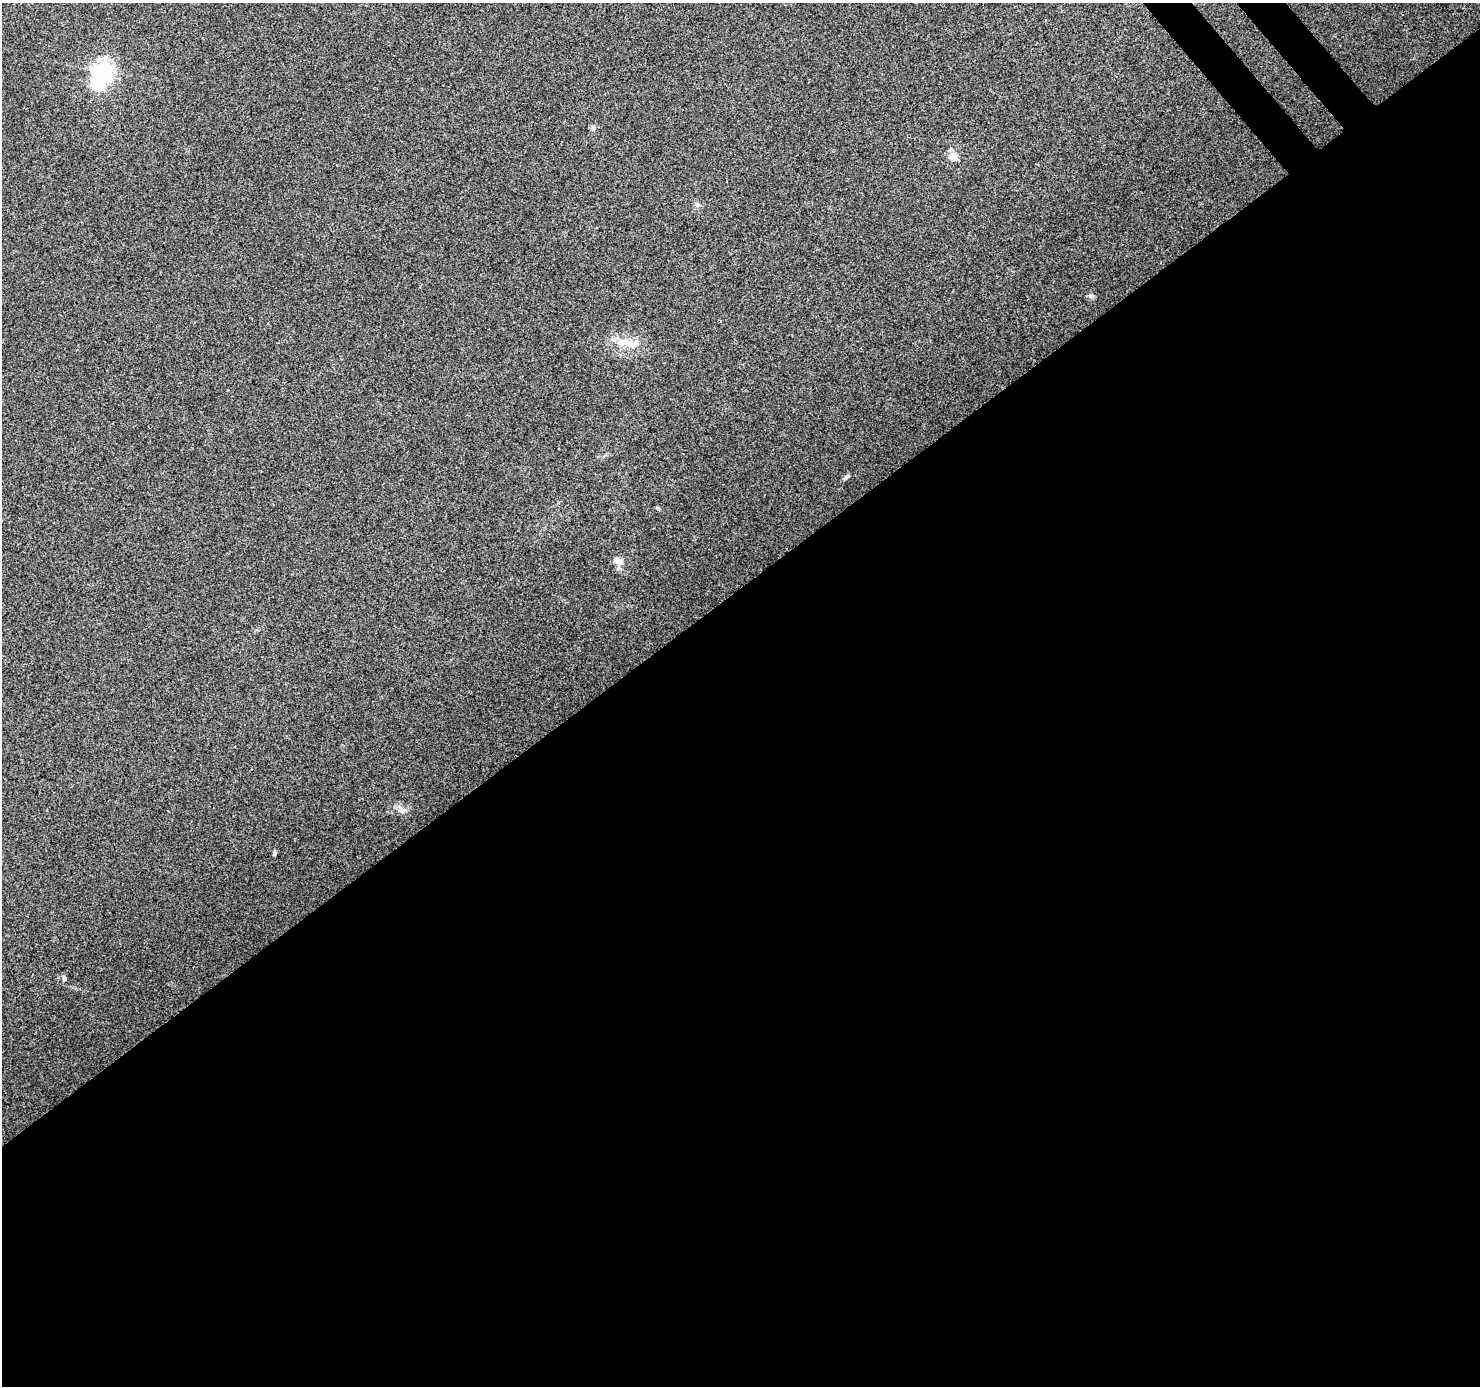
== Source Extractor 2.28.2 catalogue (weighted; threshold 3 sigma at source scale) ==
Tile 15 of 4 x 4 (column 3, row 4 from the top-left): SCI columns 3043-4520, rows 213-1596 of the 6079 x 6019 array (HDU 1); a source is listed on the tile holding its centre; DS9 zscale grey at full resolution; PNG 1482 x 1388 px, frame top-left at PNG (2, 3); no overlay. Shown black and unused: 58% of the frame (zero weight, under 3 of 4 exposures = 7% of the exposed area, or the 3 px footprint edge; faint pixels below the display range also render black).
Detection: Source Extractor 2.28.2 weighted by HDU 2 'WHT'; one run over the whole footprint, this tile lists its part. Background 0.0798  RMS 0.0076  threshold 0.0343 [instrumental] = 3 sigma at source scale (4.5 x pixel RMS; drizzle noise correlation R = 1.50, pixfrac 1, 0.0396/0.0396 arcsec/px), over >= 5 px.
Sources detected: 12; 1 inside a brighter object's white glare — not listed; the other 11 listed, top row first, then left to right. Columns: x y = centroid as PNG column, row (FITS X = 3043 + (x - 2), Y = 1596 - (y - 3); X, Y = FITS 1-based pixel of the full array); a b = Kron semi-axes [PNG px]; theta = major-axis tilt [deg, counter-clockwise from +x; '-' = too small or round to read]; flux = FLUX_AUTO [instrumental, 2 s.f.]
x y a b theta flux
103 70 7 7 - 340
593 128 7 6 - 1.7
953 156 10 9 - 6.3
1091 296 7 5 -19 1.7
628 343 37 10 -10 14
847 476 9 3 45 1.3
657 508 6 3 -72 0.92
617 561 13 9 -20 4.7
402 810 11 8 -8 3.9
274 853 7 4 71 1.2
64 978 7 5 -73 1.3